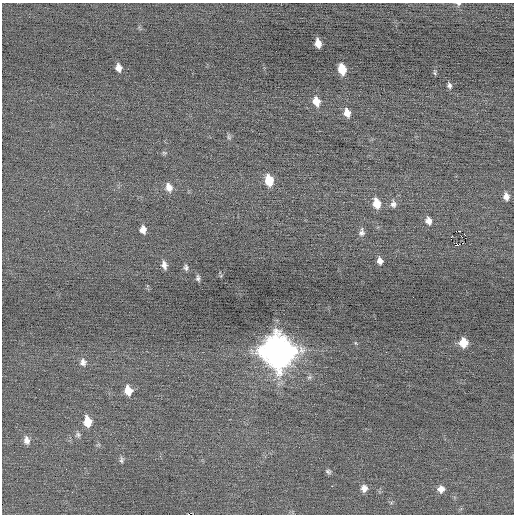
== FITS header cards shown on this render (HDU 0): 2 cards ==
NAXIS1  =                  512 / Axis length
NAXIS2  =                  512 / Axis length

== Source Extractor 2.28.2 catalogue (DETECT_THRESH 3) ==
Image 512 x 512 px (HDU 0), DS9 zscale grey, 1 PNG px = 1 image px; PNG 516 x 516 px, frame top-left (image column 1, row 512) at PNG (2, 3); no overlay
Background -0.0354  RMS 0.67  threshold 2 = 3 sigma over >= 5 px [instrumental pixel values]
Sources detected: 40; all 40 listed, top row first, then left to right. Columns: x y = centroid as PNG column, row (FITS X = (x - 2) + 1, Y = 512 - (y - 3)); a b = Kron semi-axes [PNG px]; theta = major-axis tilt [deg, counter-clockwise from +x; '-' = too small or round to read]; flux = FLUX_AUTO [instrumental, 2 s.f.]
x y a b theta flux
458 4 6 4 -6 96
318 43 8 5 -78 420
118 68 7 5 -77 310
342 69 9 6 -78 1000
435 73 7 3 83 66
449 85 8 5 -74 120
316 101 10 7 -74 480
347 113 9 6 -76 360
229 137 8 5 -61 84
164 153 7 5 -8 66
269 180 10 7 -79 990
169 187 11 8 -73 320
506 196 8 6 -80 260
377 203 10 7 -79 620
393 204 9 7 -86 180
428 221 9 7 -75 250
143 230 7 6 - 250
460 231 4 2 - 18000
362 232 9 6 85 170
465 235 3 2 - 330
451 239 3 2 - 3600
458 245 3 3 - 1100
380 261 7 5 -77 230
164 265 9 5 -75 220
186 267 7 5 -84 100
198 278 6 3 -85 100
413 297 2 2 - 20
356 343 5 3 - 41
463 343 7 6 - 840
278 351 13 12 - 87000
83 362 10 8 -85 220
128 390 9 7 -77 580
87 421 10 7 -83 700
78 435 7 7 - 120
26 440 10 7 -78 250
121 460 8 5 85 100
328 471 8 5 -32 96
332 486 2 2 - 150
364 488 8 7 - 250
441 489 8 7 - 270
At the frame edge (FLAGS 8, measured only in part): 1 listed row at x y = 458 4